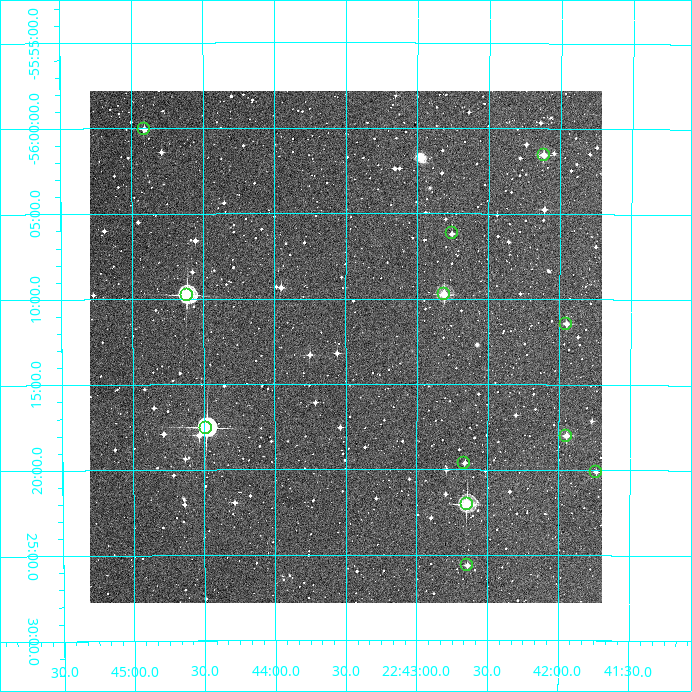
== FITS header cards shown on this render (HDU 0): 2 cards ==
NAXIS1  =                  512
NAXIS2  =                  512

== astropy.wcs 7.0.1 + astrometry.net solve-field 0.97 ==
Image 512 x 512 px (HDU 0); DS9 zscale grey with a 90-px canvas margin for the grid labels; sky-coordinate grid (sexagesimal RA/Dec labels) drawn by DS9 from the SOLVED WCS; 12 Tycho-2 reference stars matched to detected sources circled (green)
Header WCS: RA---TAN/DEC--TAN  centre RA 22:43:30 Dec -56:13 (340.88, -56.21 deg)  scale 3.52 arcsec/px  FOV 30.0' x 30.0'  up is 0 deg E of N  parity normal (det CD < 0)
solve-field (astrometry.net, Tycho-2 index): VERIFIED the header's WCS against the Tycho-2 star catalogue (verified at 2 index scales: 8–12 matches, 0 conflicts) and refined it, rather than solving blind
Solved WCS: RA---TAN-SIP/DEC--TAN-SIP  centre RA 22:43:30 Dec -56:13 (340.87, -56.21 deg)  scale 3.52 arcsec/px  FOV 30.0' x 30.0'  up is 0 deg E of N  parity normal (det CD < 0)
The solver's refit moves the header's centre by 1.5 arcsec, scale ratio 1.001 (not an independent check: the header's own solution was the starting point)
Tycho-2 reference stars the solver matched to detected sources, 12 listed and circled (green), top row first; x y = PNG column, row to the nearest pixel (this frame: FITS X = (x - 90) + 1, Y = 512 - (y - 91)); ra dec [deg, ICRS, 3 dp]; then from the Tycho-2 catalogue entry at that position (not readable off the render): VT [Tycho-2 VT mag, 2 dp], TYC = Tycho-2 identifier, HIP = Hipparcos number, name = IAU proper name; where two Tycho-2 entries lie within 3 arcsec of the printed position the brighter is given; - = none
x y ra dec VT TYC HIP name
144 129 341.228 -56.001 11.81 8826-532-1 - -
544 155 340.529 -56.026 11.39 8826-1254-1 - -
452 233 340.689 -56.103 12.12 8826-1460-1 - -
444 294 340.703 -56.162 10.48 8826-652-1 - -
187 295 341.154 -56.163 8.91 8826-1169-1 112285 -
566 324 340.487 -56.191 12.57 8826-846-1 - -
206 428 341.120 -56.293 8.86 8826-599-1 - -
566 436 340.487 -56.300 11.27 8826-1582-1 - -
464 463 340.665 -56.327 12.03 8826-742-1 - -
596 472 340.434 -56.335 12.17 8826-1618-1 - -
467 504 340.662 -56.367 9.61 8826-1542-1 - -
467 565 340.660 -56.427 11.80 8826-630-1 - -